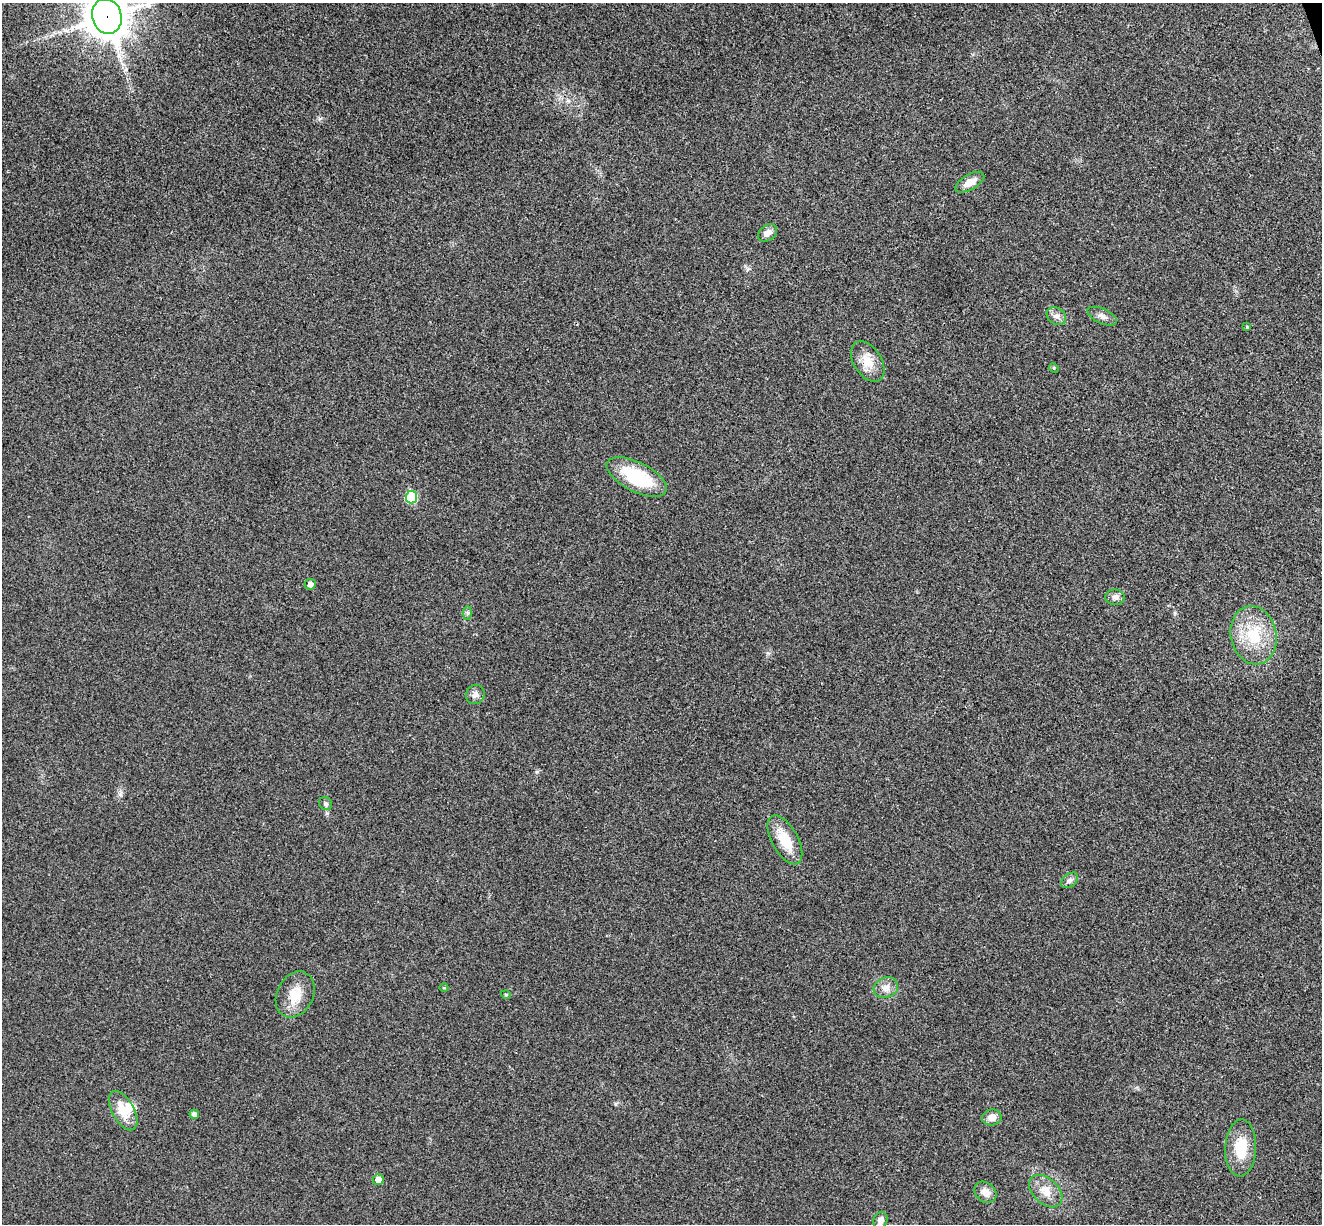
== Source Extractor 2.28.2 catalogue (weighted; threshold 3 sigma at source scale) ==
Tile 10 of 4 x 4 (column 2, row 3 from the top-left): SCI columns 1376-2695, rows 1391-2612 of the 5394 x 5345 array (HDU 1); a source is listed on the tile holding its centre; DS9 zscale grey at full resolution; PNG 1324 x 1226 px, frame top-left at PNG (2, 3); each listed source drawn as its Kron ellipse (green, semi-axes under 4 px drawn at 4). Shown black and unused: <1% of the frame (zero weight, under 3 of 4 exposures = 6% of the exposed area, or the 3 px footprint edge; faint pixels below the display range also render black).
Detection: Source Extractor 2.28.2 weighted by HDU 2 'WHT'; one run over the whole footprint, this tile lists its part. Background 0.0349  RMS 0.0066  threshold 0.0298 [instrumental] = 3 sigma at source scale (4.5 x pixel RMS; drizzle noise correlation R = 1.50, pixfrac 1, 0.05/0.05 arcsec/px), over >= 5 px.
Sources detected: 31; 1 inside a brighter object's white glare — neither listed nor drawn; the other 30 listed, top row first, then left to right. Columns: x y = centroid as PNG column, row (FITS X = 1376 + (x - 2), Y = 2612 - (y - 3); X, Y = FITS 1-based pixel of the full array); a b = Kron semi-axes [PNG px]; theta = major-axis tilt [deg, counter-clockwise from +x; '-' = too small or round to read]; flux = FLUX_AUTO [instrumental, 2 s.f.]
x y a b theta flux
107 16 18 14 -72 1700
970 182 16 7 31 7.2
768 233 11 7 39 4.3
1056 316 10 8 -32 3.2
1102 316 16 7 -25 3.5
1247 327 4 4 - 0.84
868 361 22 14 -57 11
1054 368 5 4 - 0.8
637 477 33 15 -26 36
412 497 6 5 - 37
310 584 5 5 - 2.8
1115 597 9 7 -3 2.8
467 613 7 4 89 1.4
1254 635 29 23 -78 27
475 695 10 9 - 3.4
326 804 7 6 - 1.6
785 840 27 13 -61 16
1069 880 9 6 39 2.2
444 988 4 3 - 0.5
886 988 12 10 19 4.7
295 994 24 18 63 14
506 995 5 3 - 0.55
123 1111 21 11 -61 13
194 1114 5 4 - 2.9
992 1117 10 8 11 4.8
1241 1148 28 15 88 19
378 1180 5 5 - 6.2
1046 1191 19 12 -43 9
985 1192 12 9 -41 5.3
880 1220 8 7 - 3.9
Overlapping masked pixels (flux is a lower limit): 1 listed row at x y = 107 16
Isophote crosses this tile's border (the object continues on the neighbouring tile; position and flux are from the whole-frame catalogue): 1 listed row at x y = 107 16